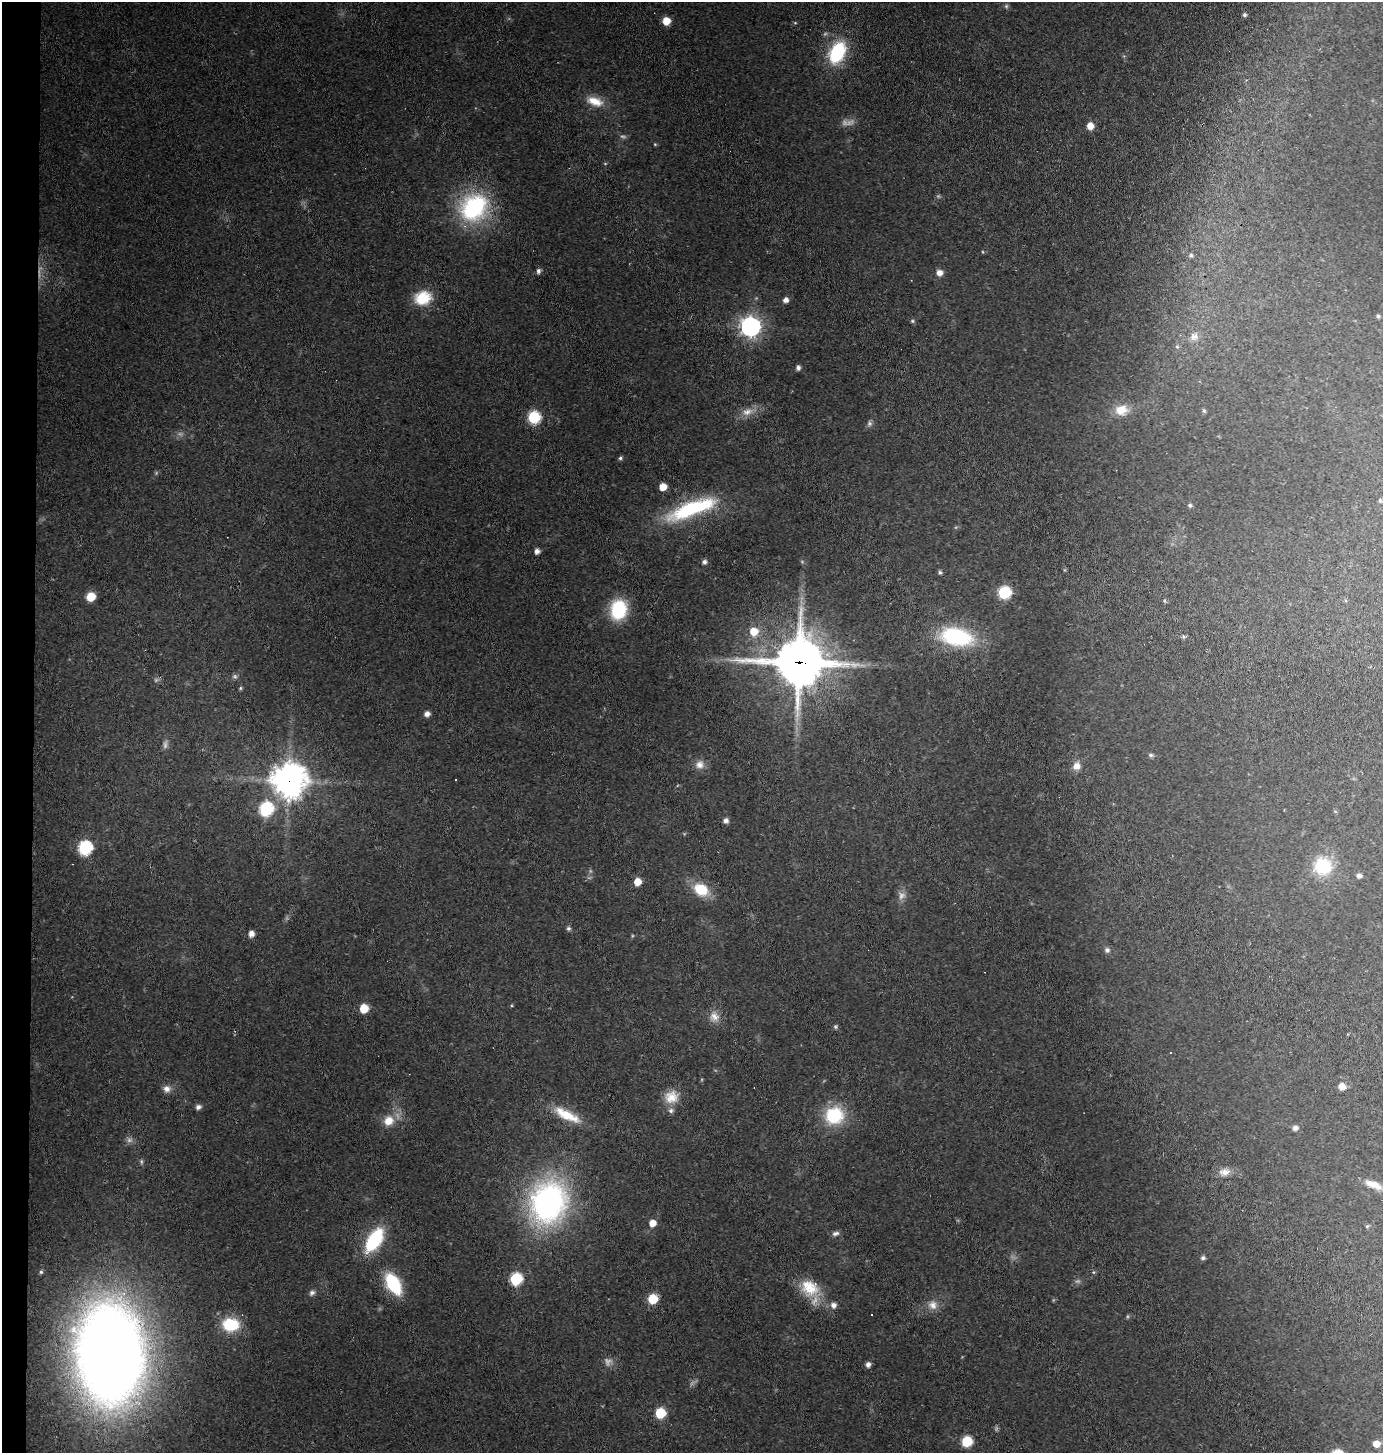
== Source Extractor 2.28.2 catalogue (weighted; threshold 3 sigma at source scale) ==
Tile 4 of 3 x 3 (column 1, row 2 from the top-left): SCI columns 99-1479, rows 1452-2902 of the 4379 x 4353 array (HDU 1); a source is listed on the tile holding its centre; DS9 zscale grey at full resolution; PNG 1385 x 1455 px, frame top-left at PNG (2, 2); no overlay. Shown black and unused: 2% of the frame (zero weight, under 2 of 3 exposures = <1% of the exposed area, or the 3 px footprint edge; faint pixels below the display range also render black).
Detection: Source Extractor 2.28.2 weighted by HDU 2 'WHT'; one run over the whole footprint, this tile lists its part. Background 0.131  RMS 0.011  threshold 0.0488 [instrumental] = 3 sigma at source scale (4.5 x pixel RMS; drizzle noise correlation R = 1.50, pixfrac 1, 0.05/0.05 arcsec/px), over >= 5 px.
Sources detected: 114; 17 too faint to see at this stretch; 1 cosmic-ray / hot-pixel residue — not listed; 1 inside a brighter listed object's ellipse — not listed separately; the other 95 listed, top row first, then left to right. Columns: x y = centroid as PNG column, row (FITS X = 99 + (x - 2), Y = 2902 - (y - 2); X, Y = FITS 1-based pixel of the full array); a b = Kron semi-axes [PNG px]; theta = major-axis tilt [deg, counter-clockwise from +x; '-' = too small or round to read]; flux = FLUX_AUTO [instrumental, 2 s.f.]
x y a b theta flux
1006 6 6 5 - 2
1244 15 4 4 - 2.7
666 21 6 6 - 18
795 23 6 4 -1 1.2
837 52 23 15 65 73
595 101 23 12 -18 19
1090 126 7 6 - 12
655 144 5 4 - 1.1
605 164 5 3 - 1
474 207 33 28 41 130
1191 255 5 5 - 1.7
538 271 6 5 - 3.1
939 273 7 7 - 7
423 298 20 16 15 31
786 300 5 5 - 5.4
1378 316 5 4 - 2
912 321 5 4 - 1.7
750 326 8 8 - 630
1194 337 11 10 - 7.1
1177 347 6 4 -1 1.3
798 368 6 5 - 3.2
1121 410 17 13 4 19
1204 411 6 5 - 1.7
747 412 17 9 16 11
534 417 7 7 - 100
620 458 6 4 3 2.1
663 487 6 5 - 16
1380 501 6 4 -64 1.7
1190 505 6 5 - 2.2
692 509 60 16 21 110
537 551 6 5 - 5.2
704 562 6 6 - 3.2
940 572 5 5 - 1.9
1004 593 7 7 - 120
91 597 7 7 - 22
1165 601 5 3 - 1.3
618 610 19 15 77 65
754 631 9 8 - 18
956 637 38 20 -12 98
1183 637 6 5 - 2
799 662 17 15 1 6100
240 688 5 4 - 1.4
427 714 6 6 - 5.4
1151 755 6 5 - 2.5
700 765 12 11 - 8.5
1077 766 10 9 - 8.8
289 780 11 11 - 2500
456 780 3 3 - 4.1
266 809 8 7 - 150
726 820 6 6 - 4.1
85 848 8 7 - 150
1323 866 18 17 - 55
1359 876 6 5 - 4.2
637 882 6 6 - 15
701 890 18 14 -31 32
568 928 6 5 - 2.7
251 934 6 5 - 7.2
1107 950 8 7 - 3.2
364 1008 6 6 - 27
714 1017 15 13 -73 11
835 1027 5 5 - 1.9
1170 1052 3 2 - 1.3
1342 1086 6 6 - 11
167 1089 10 9 - 6.9
671 1097 19 17 25 19
198 1107 7 6 - 4.1
567 1115 37 11 -27 33
834 1115 21 19 22 57
389 1121 14 12 41 16
1295 1128 6 6 - 4.6
141 1161 7 5 -84 2.1
1224 1172 15 10 10 9.4
1373 1185 24 8 -22 13
548 1203 31 25 71 410
652 1223 7 6 - 12
1367 1226 6 4 44 1.5
836 1233 10 6 12 3.8
374 1240 26 13 58 75
1203 1258 6 5 - 2.7
41 1272 5 5 - 1.9
1094 1272 5 5 - 1.5
516 1279 7 7 - 100
393 1284 23 12 -59 61
810 1288 26 21 -30 34
312 1293 7 6 - 3.5
652 1299 6 6 - 46
833 1305 7 7 - 5.6
933 1305 13 11 -52 9.9
872 1314 3 3 - 6.6
231 1325 19 15 -3 47
110 1354 80 53 -87 1700
868 1364 6 5 - 5.1
660 1413 7 6 - 57
967 1441 7 6 - 54
1376 1444 6 6 - 11
Overlapping masked pixels (flux is a lower limit): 2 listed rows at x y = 799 662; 289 780
Isophote crosses this tile's border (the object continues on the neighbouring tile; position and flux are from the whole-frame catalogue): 1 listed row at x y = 110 1354